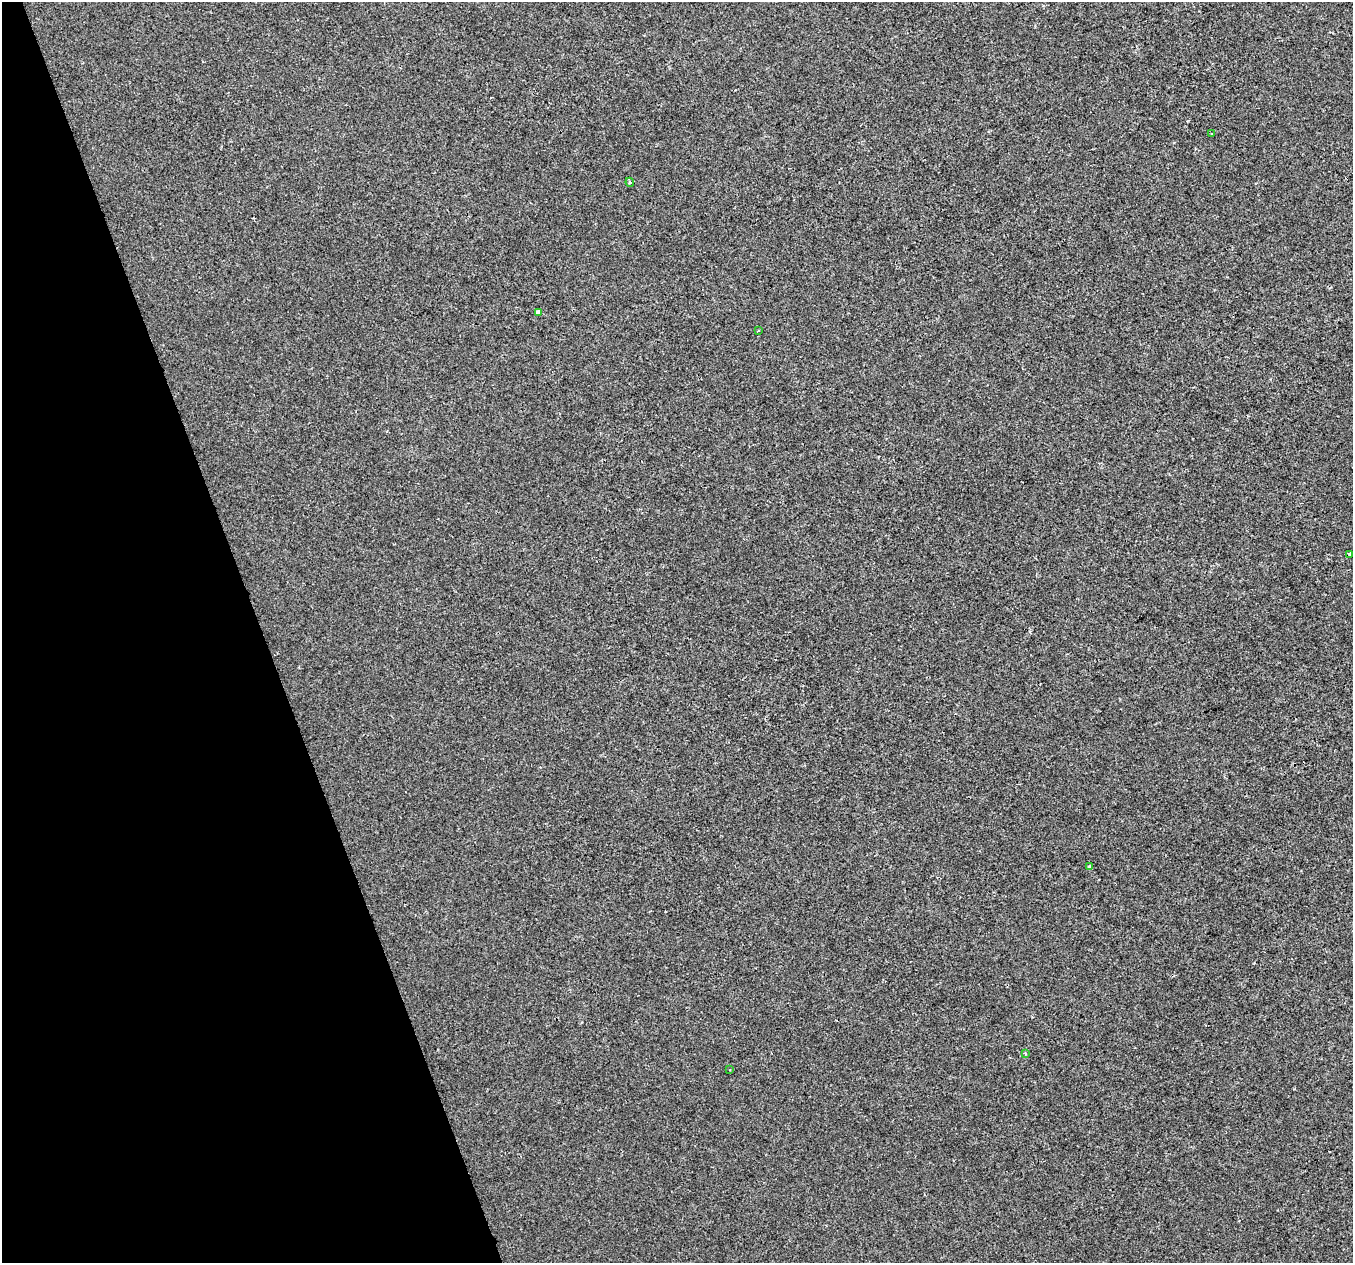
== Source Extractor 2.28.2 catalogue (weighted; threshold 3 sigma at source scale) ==
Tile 5 of 4 x 4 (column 1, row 2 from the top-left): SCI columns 3-1353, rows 2645-3905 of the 5406 x 5232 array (HDU 1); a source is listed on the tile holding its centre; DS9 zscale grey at full resolution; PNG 1355 x 1265 px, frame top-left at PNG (2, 2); each listed source drawn as its Kron ellipse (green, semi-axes under 4 px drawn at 4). Shown black and unused: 19% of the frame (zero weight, under 2 of 3 exposures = <1% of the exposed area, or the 3 px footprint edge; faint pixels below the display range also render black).
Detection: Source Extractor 2.28.2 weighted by HDU 2 'WHT'; one run over the whole footprint, this tile lists its part. Background 4.27e-04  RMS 0.0026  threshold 0.0116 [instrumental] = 3 sigma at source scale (4.5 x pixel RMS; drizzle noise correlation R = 1.50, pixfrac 1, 0.0396/0.0396 arcsec/px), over >= 5 px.
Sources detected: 8; all 8 listed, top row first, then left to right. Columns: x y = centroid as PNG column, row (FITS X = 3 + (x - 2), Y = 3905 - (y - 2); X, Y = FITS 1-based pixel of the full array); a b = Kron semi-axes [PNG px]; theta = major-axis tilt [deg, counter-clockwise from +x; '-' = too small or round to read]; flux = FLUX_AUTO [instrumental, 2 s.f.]
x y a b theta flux
1211 133 3 2 - 0.39
630 182 4 4 - 0.39
538 312 4 4 - 1.3
758 331 3 3 - 0.28
1349 554 4 3 - 0.47
1090 867 4 3 - 1.8
1025 1053 3 3 - 0.46
729 1070 3 2 - 0.21